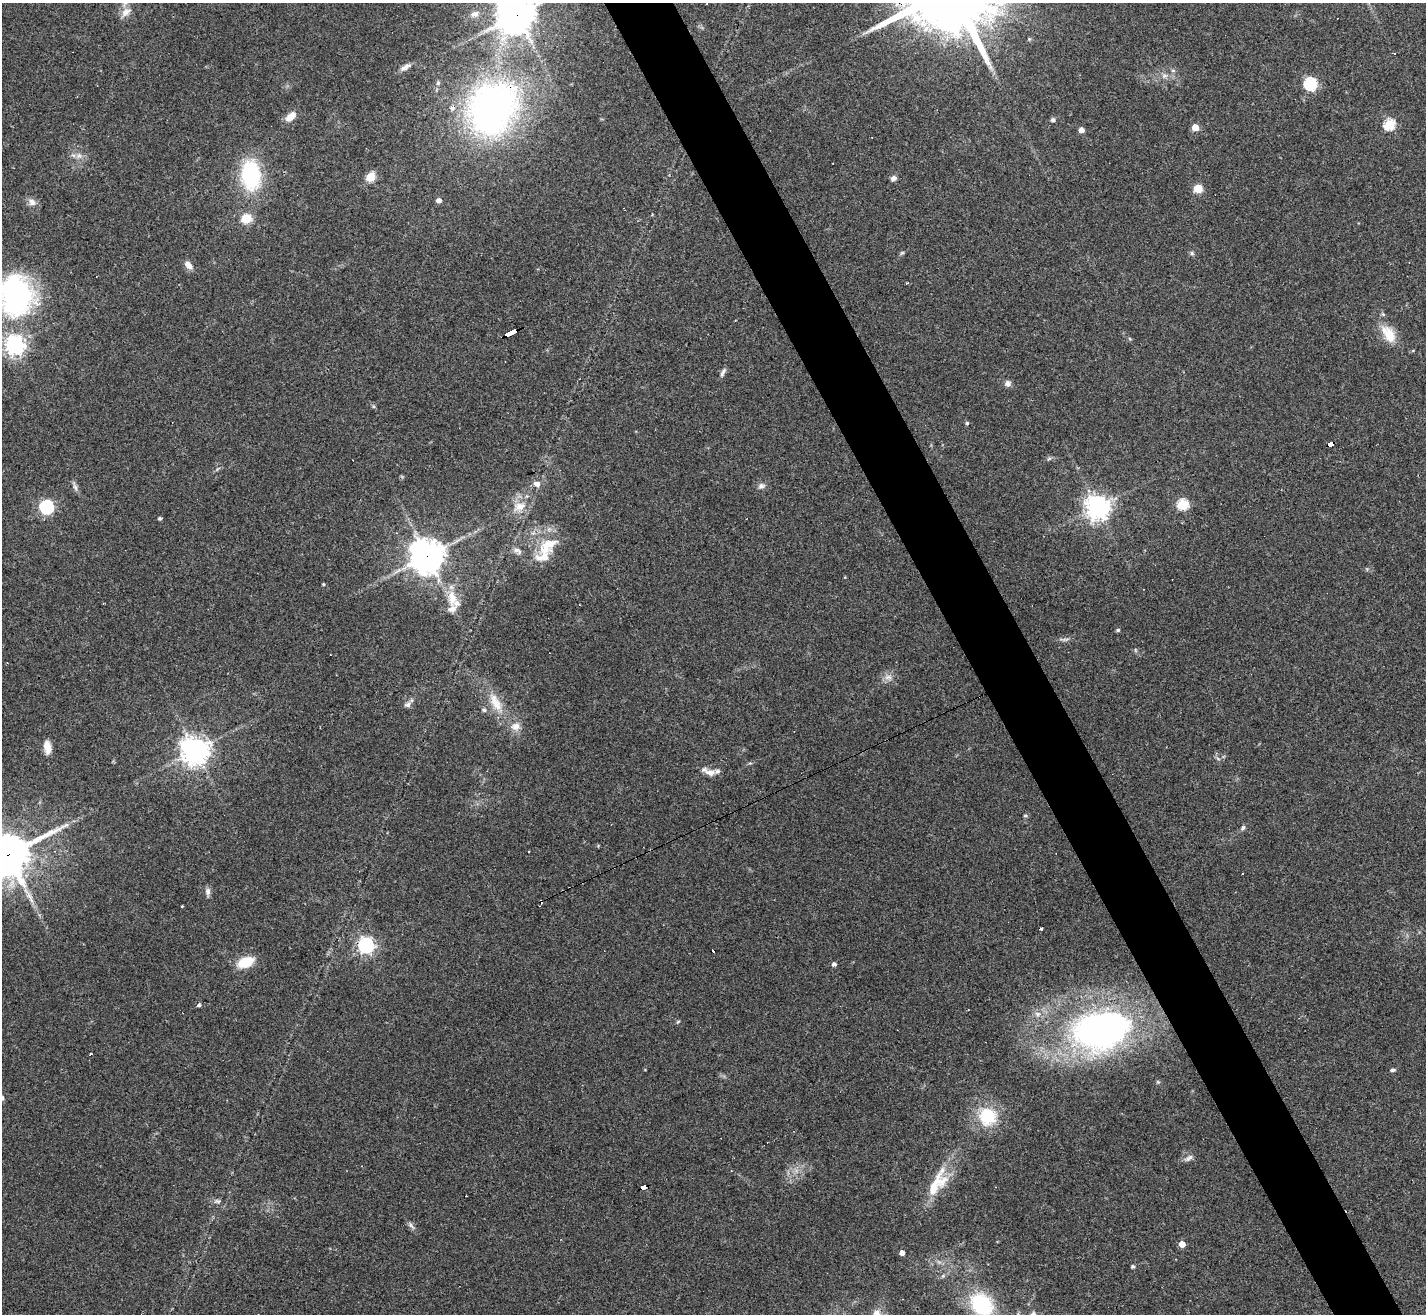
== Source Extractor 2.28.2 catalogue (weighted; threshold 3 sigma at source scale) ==
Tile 6 of 4 x 4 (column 2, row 2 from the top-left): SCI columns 1425-2848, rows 2911-4222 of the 5697 x 5686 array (HDU 1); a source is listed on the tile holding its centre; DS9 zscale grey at full resolution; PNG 1428 x 1316 px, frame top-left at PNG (2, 3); no overlay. Shown black and unused: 5% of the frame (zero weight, under 3 of 4 exposures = <1% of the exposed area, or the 3 px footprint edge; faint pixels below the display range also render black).
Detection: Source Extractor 2.28.2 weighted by HDU 2 'WHT'; one run over the whole footprint, this tile lists its part. Background 0.103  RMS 0.0059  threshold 0.0266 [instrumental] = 3 sigma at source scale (4.5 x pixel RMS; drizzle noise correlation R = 1.50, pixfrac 1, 0.05/0.05 arcsec/px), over >= 5 px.
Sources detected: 97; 1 inside a brighter object's white glare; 4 cosmic-ray / hot-pixel residue — not listed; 4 inside a brighter listed object's ellipse — not listed separately; the other 88 listed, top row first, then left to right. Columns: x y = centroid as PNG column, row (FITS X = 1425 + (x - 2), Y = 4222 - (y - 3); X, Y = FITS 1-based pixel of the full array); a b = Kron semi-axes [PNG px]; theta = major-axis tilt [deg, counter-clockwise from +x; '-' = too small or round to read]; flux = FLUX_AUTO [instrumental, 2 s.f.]
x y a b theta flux
126 12 17 9 39 4.9
475 14 11 8 18 3.1
517 15 13 12 - 1000
406 67 16 6 30 3.2
1173 70 6 4 -1 0.92
1164 76 9 6 6 2.3
438 83 6 5 - 1
1310 84 6 6 - 75
494 101 44 29 -3 170
452 108 4 4 - 3
290 117 14 8 38 5.5
1053 120 6 5 - 1.4
1389 124 6 5 - 48
1195 127 5 4 - 11
1081 130 4 4 - 4.7
79 156 8 6 53 2.2
251 175 26 16 -85 60
371 177 5 5 - 30
894 178 7 6 - 2.1
1198 188 6 6 - 12
439 200 5 4 - 3.1
32 202 10 9 - 3.3
246 219 10 8 17 11
902 253 7 4 36 0.84
1192 253 6 5 - 1.1
188 265 11 7 -50 3.6
16 295 42 32 -78 140
510 333 12 3 25 100
1389 334 26 14 -56 12
15 345 7 7 - 350
1413 350 5 3 - 0.55
723 372 13 4 60 1.8
1008 383 7 7 - 2.5
967 423 5 4 - 0.88
1330 444 6 3 21 53
1049 458 6 4 3 1
537 484 7 6 - 3.6
75 486 15 5 -68 2
761 486 9 8 - 2.2
1183 504 5 5 - 52
519 506 19 12 18 9.1
47 507 6 6 - 110
1097 507 8 8 - 540
160 518 4 3 - 1.2
547 546 35 19 41 20
518 551 13 7 -34 2.8
427 556 11 11 - 950
323 584 4 3 - 0.71
452 598 23 12 -85 11
1118 630 5 5 - 0.86
888 677 11 7 0 3.1
495 702 31 12 -62 13
408 704 10 7 24 2.2
484 710 5 5 - 1.1
516 726 12 11 - 5.2
47 747 16 8 -82 5.6
195 751 9 9 - 680
711 772 17 8 -5 4.4
1025 815 6 3 1 0.68
1243 828 7 5 70 1.3
8 854 16 14 26 2000
1242 873 3 3 - 1.3
208 892 11 6 -89 2.3
182 906 3 2 - 0.45
1041 928 4 3 - 2.9
366 945 6 6 - 200
245 962 15 9 21 18
834 964 4 4 - 2
198 1005 3 3 - 3.4
1037 1014 9 6 -1 2.7
678 1022 6 4 31 0.73
1101 1030 60 39 12 230
91 1054 3 3 - 2.6
1393 1070 7 4 8 1.2
1158 1082 6 4 -18 0.7
2 1098 6 4 -90 0.94
988 1116 20 19 - 26
1189 1158 13 6 24 2.4
644 1187 6 4 21 56
995 1187 3 2 - 0.35
933 1188 41 14 64 19
217 1201 10 5 -13 1.8
411 1225 13 5 -54 1.9
1182 1244 5 4 - 9.3
902 1253 4 4 - 3.5
1133 1266 5 5 - 0.83
982 1304 23 18 -45 49
1033 1314 8 6 25 1.5
Overlapping masked pixels (flux is a lower limit): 7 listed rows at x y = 517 15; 494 101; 510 333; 1330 444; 427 556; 8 854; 644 1187
Isophote crosses this tile's border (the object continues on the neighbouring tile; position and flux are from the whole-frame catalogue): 6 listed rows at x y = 126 12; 517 15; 16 295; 8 854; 982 1304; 1033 1314